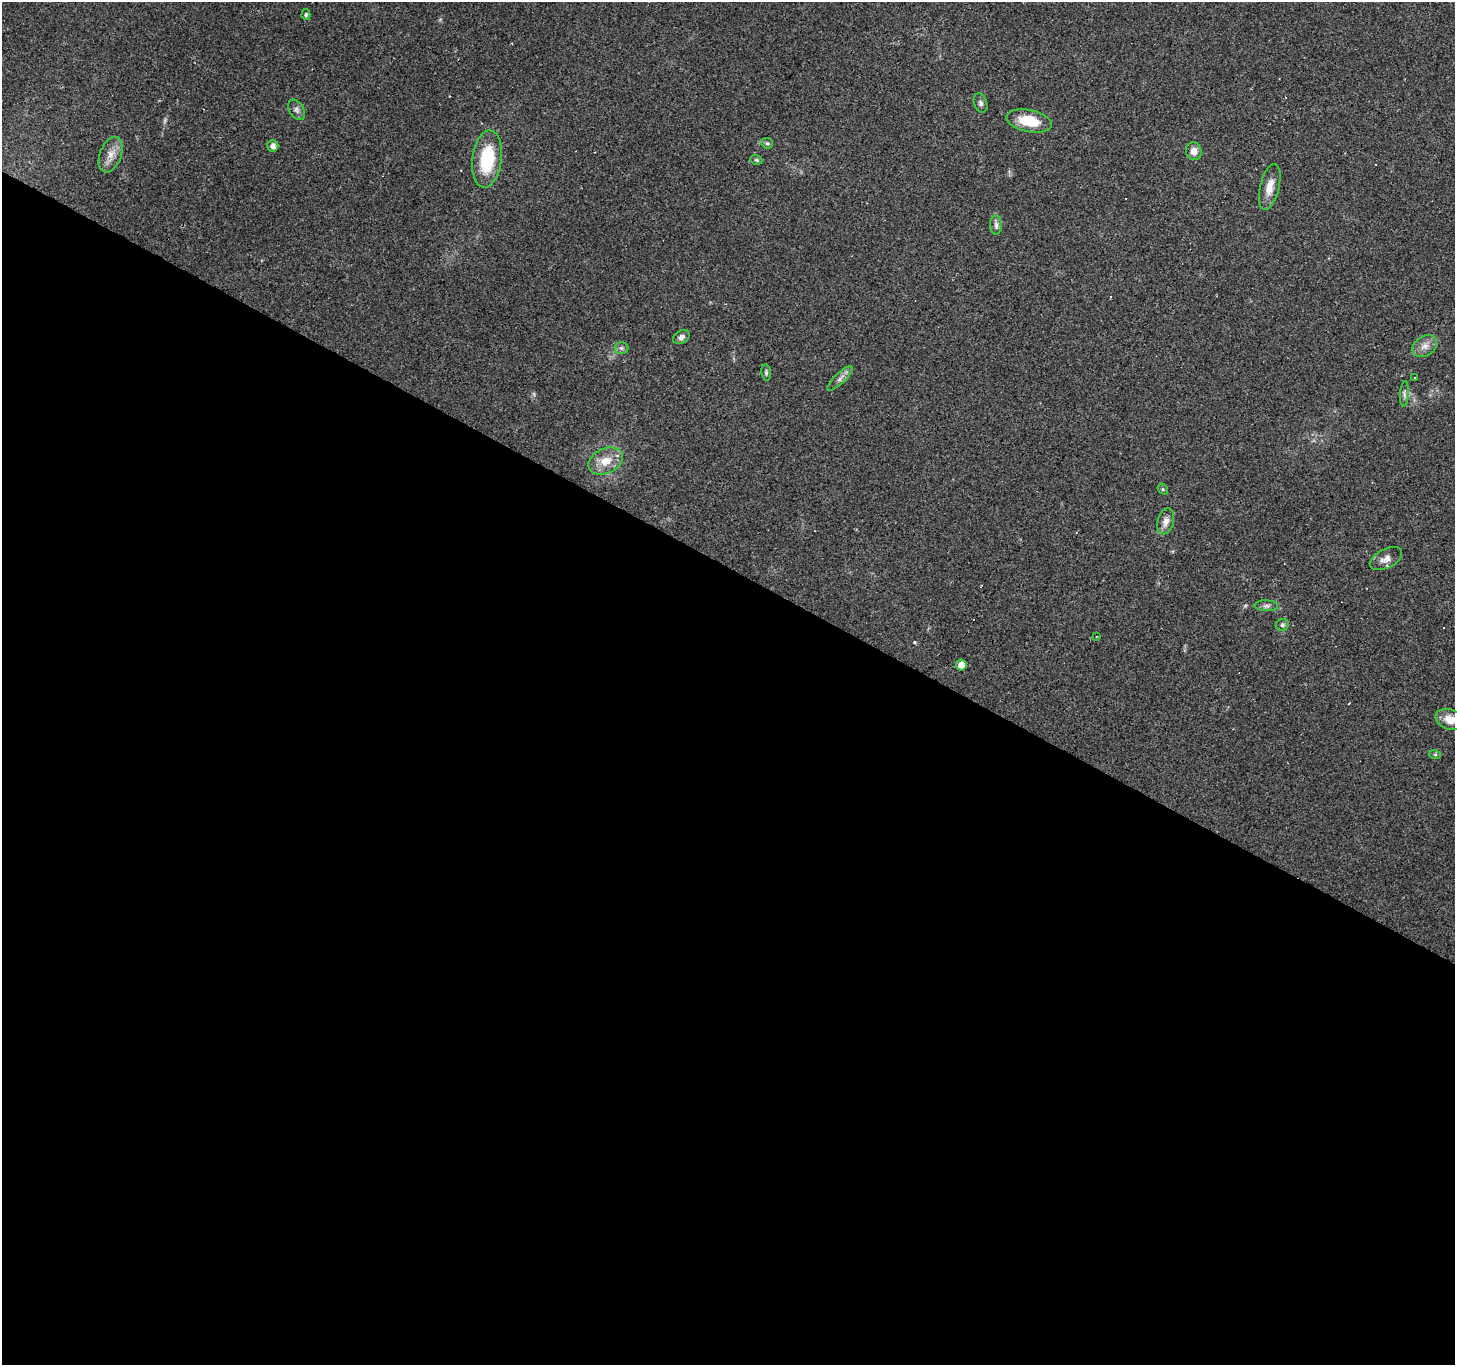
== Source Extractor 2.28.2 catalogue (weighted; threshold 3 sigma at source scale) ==
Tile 14 of 4 x 4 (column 2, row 4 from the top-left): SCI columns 1454-2906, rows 192-1554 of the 5817 x 5901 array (HDU 1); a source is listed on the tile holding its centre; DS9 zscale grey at full resolution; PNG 1457 x 1367 px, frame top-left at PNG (2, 2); each listed source drawn as its Kron ellipse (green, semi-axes under 4 px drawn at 4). Shown black and unused: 58% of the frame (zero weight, under 2 of 3 exposures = <1% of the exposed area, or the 3 px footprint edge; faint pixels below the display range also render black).
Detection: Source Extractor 2.28.2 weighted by HDU 2 'WHT'; one run over the whole footprint, this tile lists its part. Background 0.0945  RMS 0.0063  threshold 0.0282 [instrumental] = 3 sigma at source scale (4.5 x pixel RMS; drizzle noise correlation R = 1.50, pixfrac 1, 0.0396/0.0396 arcsec/px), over >= 5 px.
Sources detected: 40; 1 too faint to see at this stretch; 10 cosmic-ray / hot-pixel residue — neither listed nor drawn; the other 29 listed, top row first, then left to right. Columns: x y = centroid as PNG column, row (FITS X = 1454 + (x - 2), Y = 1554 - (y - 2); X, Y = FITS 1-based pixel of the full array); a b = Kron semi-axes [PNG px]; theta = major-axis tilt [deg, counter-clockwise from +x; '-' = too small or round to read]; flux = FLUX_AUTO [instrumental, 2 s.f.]
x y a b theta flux
306 15 5 4 - 0.95
981 103 10 6 -72 2.1
297 110 11 7 -58 2.3
1029 121 23 11 -12 18
767 143 6 5 - 0.95
273 146 6 5 - 2.9
1194 151 9 8 - 5
111 155 18 10 69 6.9
487 159 29 14 83 32
756 160 6 4 -20 0.91
1270 187 23 9 76 7.5
996 225 9 6 90 2.1
681 337 9 6 32 2.5
1425 346 13 10 35 4.7
621 348 7 6 - 1.6
766 372 8 5 -82 1.2
1415 377 3 2 - 0.86
840 378 16 5 43 3
1404 394 13 4 86 1.9
606 461 18 12 24 10
1163 489 6 5 - 0.94
1166 521 13 8 74 4.3
1386 559 17 9 27 4.8
1266 606 12 5 -3 2
1282 625 6 6 - 1.4
1096 636 3 3 - 1.4
961 665 5 5 - 6
1450 720 15 10 -20 8.9
1435 755 6 4 -19 0.9
Isophote crosses this tile's border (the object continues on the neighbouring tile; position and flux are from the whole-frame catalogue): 1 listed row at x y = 1450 720